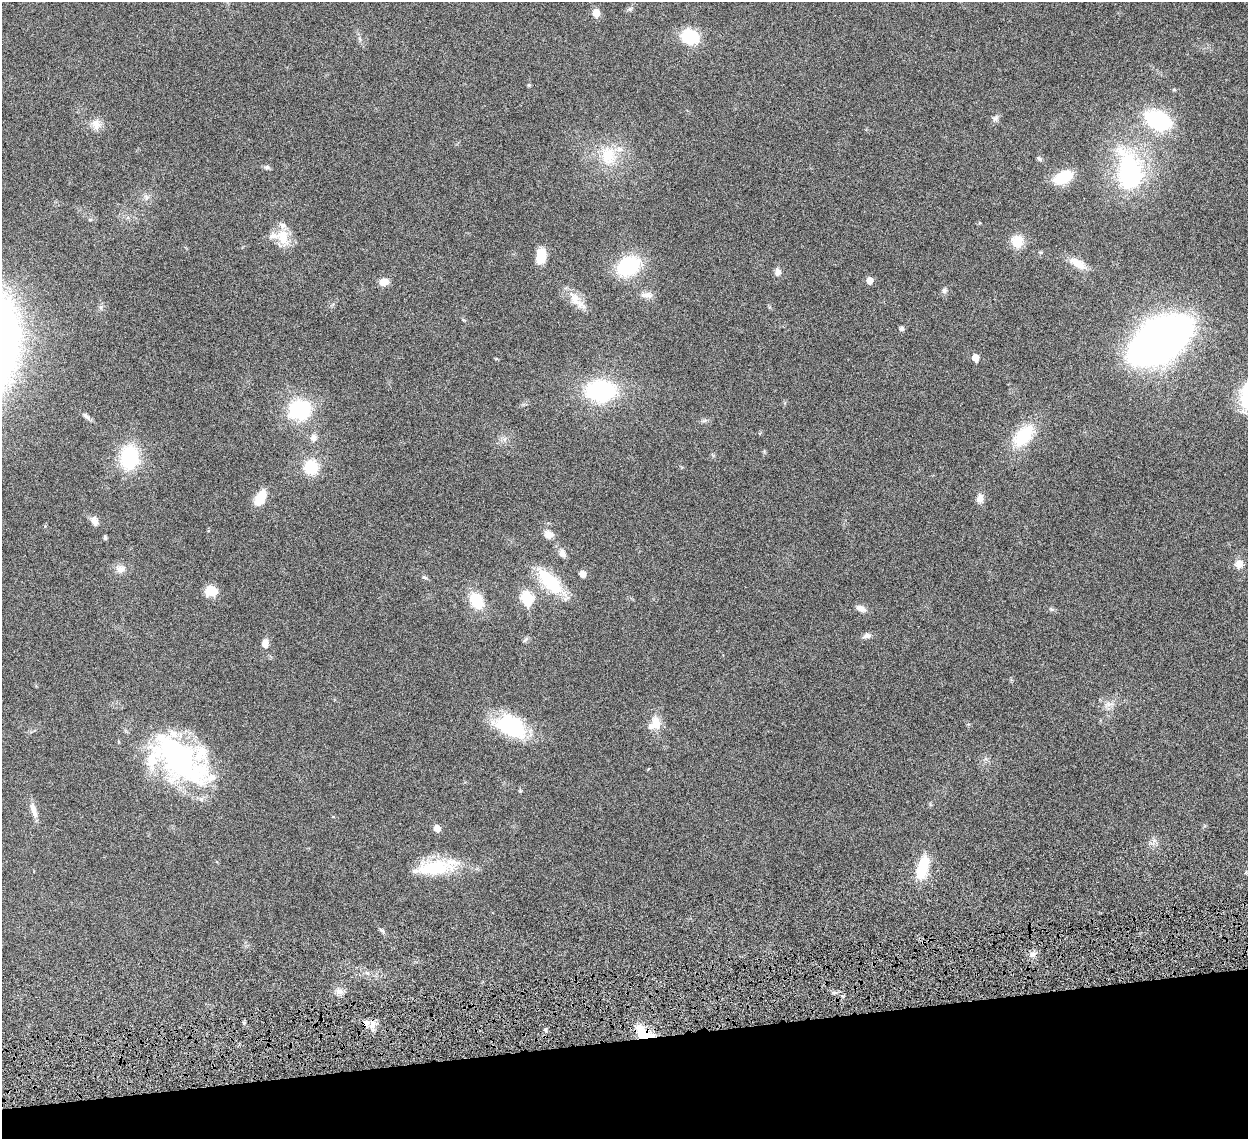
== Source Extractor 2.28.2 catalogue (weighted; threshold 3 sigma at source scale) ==
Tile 14 of 4 x 4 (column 2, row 4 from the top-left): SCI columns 1334-2579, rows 358-1494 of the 5157 x 5153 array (HDU 1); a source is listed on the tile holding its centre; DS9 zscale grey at full resolution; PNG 1250 x 1141 px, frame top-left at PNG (2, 2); no overlay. Shown black and unused: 9% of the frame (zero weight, under 6 of 12 exposures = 7% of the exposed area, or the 3 px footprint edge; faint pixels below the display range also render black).
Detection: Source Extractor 2.28.2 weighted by HDU 2 'WHT'; one run over the whole footprint, this tile lists its part. Background 0.0352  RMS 0.0025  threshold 0.0103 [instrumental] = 3 sigma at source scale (4.09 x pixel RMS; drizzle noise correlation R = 1.36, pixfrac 0.8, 0.05/0.05 arcsec/px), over >= 5 px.
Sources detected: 82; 1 inside a brighter object's white glare — not listed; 7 inside a brighter listed object's ellipse — not listed separately; the other 74 listed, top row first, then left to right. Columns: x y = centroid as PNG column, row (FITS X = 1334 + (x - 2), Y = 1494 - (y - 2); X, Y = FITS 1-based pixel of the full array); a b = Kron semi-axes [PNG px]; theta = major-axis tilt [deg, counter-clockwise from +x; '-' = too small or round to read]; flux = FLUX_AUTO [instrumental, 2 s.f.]
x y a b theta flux
630 9 6 6 - 0.46
596 13 5 5 - 4
690 36 15 12 -24 11
360 39 7 4 -71 0.42
529 85 5 5 - 0.29
1174 90 6 4 -1 0.26
995 118 9 7 23 0.72
1158 120 21 13 -25 26
96 124 14 12 -63 2.1
608 155 29 22 -87 8.1
1039 159 8 5 -45 0.43
267 167 9 5 -6 0.56
1129 172 41 24 -80 31
1063 177 21 12 29 7
146 197 9 7 -75 0.89
283 237 24 16 -65 4.5
1017 241 16 15 - 3.5
1041 252 6 4 -1 0.31
541 257 15 9 80 5.4
1078 263 24 10 -30 2.8
628 266 25 17 29 16
778 272 9 7 85 1.3
870 280 5 5 - 2.4
384 282 10 8 7 1.9
944 291 8 7 - 0.63
647 295 17 8 -1 1.5
575 298 23 13 -66 3.3
902 329 5 5 - 0.69
1160 340 40 22 34 240
975 358 5 5 - 2.8
600 391 21 15 1 30
300 410 23 19 20 17
86 416 12 5 -40 0.81
704 421 7 4 18 0.43
1023 436 33 18 48 9.8
314 438 11 10 - 1.2
505 439 7 4 71 0.49
129 457 30 22 84 14
311 467 15 15 - 7
260 498 18 10 65 4.3
980 498 13 8 85 1.3
94 521 12 8 -63 1.4
45 526 5 4 - 0.22
549 535 12 10 -24 1.8
105 538 4 4 - 0.44
562 553 13 8 -65 1.3
1239 564 12 11 - 1.7
121 569 14 12 3 1.7
582 574 7 6 - 1.3
424 577 8 5 -34 0.45
550 582 38 16 -43 11
212 591 10 8 -8 5.7
527 598 7 6 - 18
476 600 20 14 -59 6.5
861 609 11 7 -21 1.4
1051 609 9 5 -26 0.45
867 636 11 6 14 0.96
526 639 10 4 45 0.44
265 643 11 8 83 1.4
1108 704 15 7 10 1.5
656 723 19 12 -76 3.1
511 726 33 20 -24 19
179 760 66 46 -10 42
33 810 21 7 -71 2
437 828 8 7 - 1.4
923 867 27 12 76 7.4
433 868 53 18 5 13
382 930 8 5 -43 0.47
1033 954 8 7 - 0.99
339 991 11 8 -29 1.3
244 1023 5 4 - 0.37
372 1024 14 8 72 1.6
545 1030 5 4 - 0.4
643 1033 21 12 -38 7.4
Overlapping masked pixels (flux is a lower limit): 1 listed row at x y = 643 1033
Unlisted compact peaks at least as high as the median listed source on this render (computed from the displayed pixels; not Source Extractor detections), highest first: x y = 101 307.